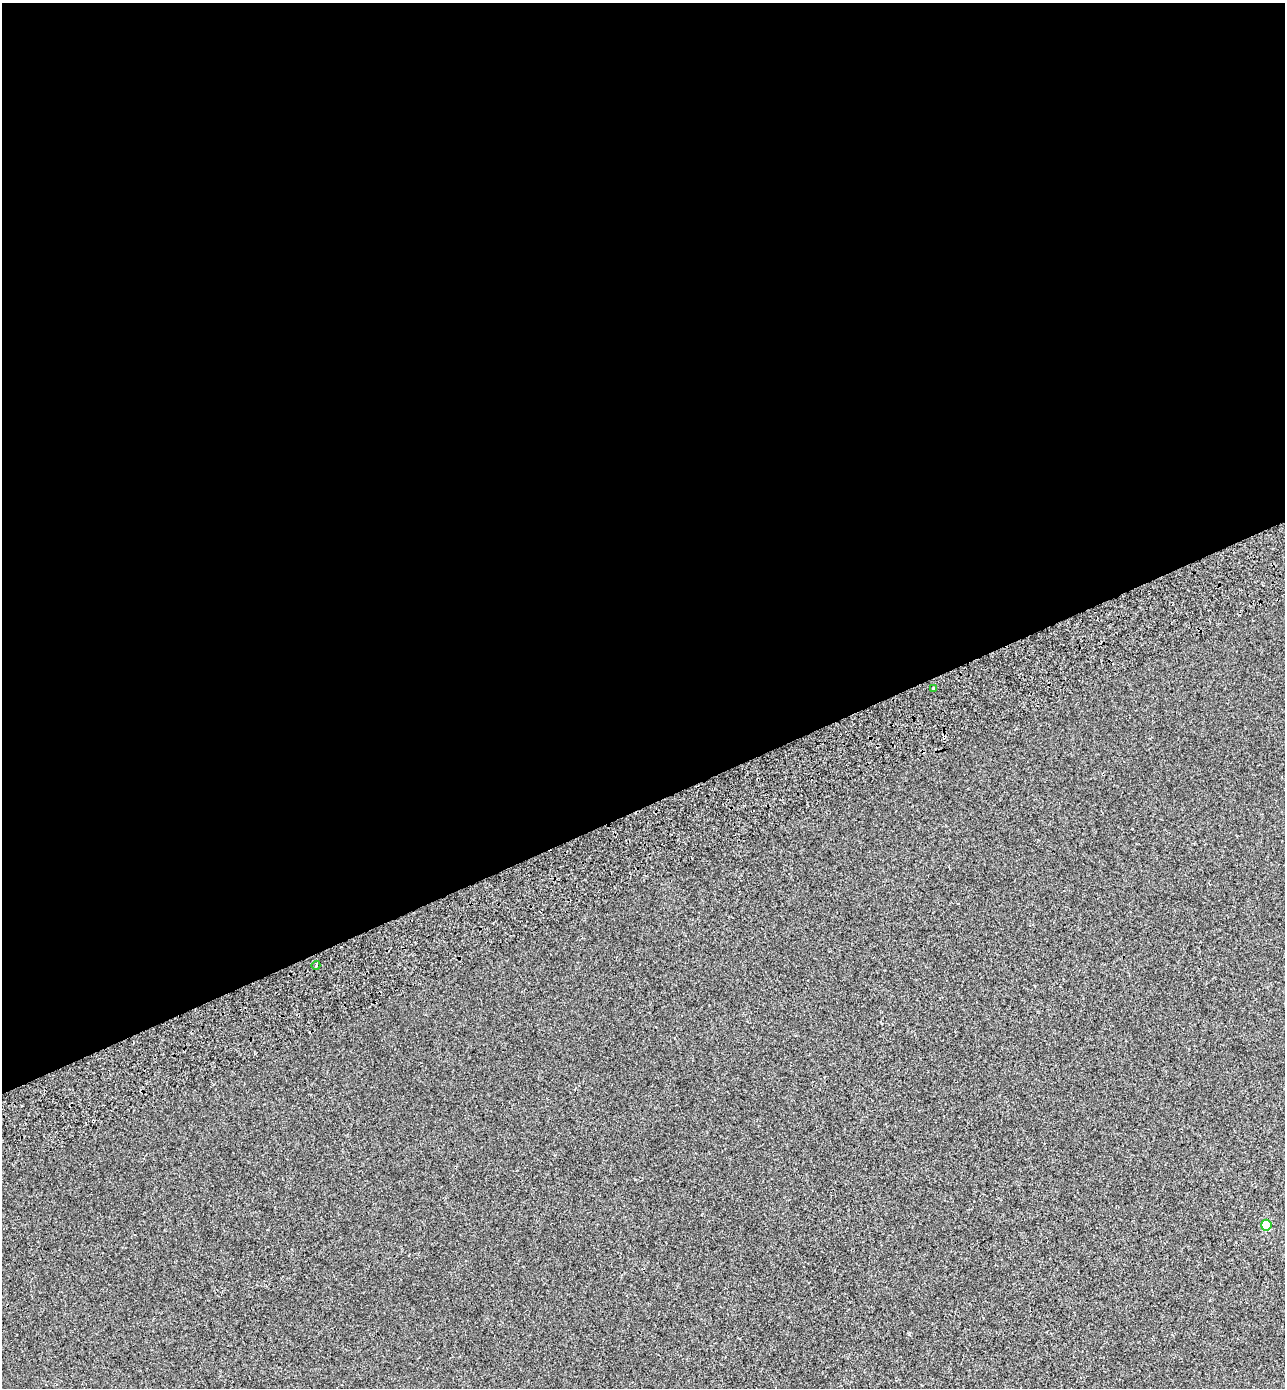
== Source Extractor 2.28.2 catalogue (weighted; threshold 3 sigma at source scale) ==
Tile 2 of 4 x 4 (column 2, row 1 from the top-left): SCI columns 1534-2816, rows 4255-5640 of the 5579 x 5738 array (HDU 1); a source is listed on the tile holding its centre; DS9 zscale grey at full resolution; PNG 1287 x 1390 px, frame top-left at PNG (2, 3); each listed source drawn as its Kron ellipse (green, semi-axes under 4 px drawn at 4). Shown black and unused: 58% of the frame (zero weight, under 2 of 3 exposures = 7% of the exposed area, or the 3 px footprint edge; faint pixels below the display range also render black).
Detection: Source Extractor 2.28.2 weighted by HDU 2 'WHT'; one run over the whole footprint, this tile lists its part. Background -1.84e-04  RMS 0.0045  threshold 0.0203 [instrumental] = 3 sigma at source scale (4.5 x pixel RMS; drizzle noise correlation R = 1.50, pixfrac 1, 0.0396/0.0396 arcsec/px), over >= 5 px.
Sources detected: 5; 2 cosmic-ray / hot-pixel residue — neither listed nor drawn; the other 3 listed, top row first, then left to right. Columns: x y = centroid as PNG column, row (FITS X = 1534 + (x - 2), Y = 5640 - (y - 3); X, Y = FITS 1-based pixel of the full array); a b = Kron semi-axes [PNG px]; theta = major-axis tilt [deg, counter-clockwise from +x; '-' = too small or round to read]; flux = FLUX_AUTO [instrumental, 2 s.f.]
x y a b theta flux
934 689 3 3 - 0.84
316 965 4 4 - 0.57
1266 1225 5 5 - 14